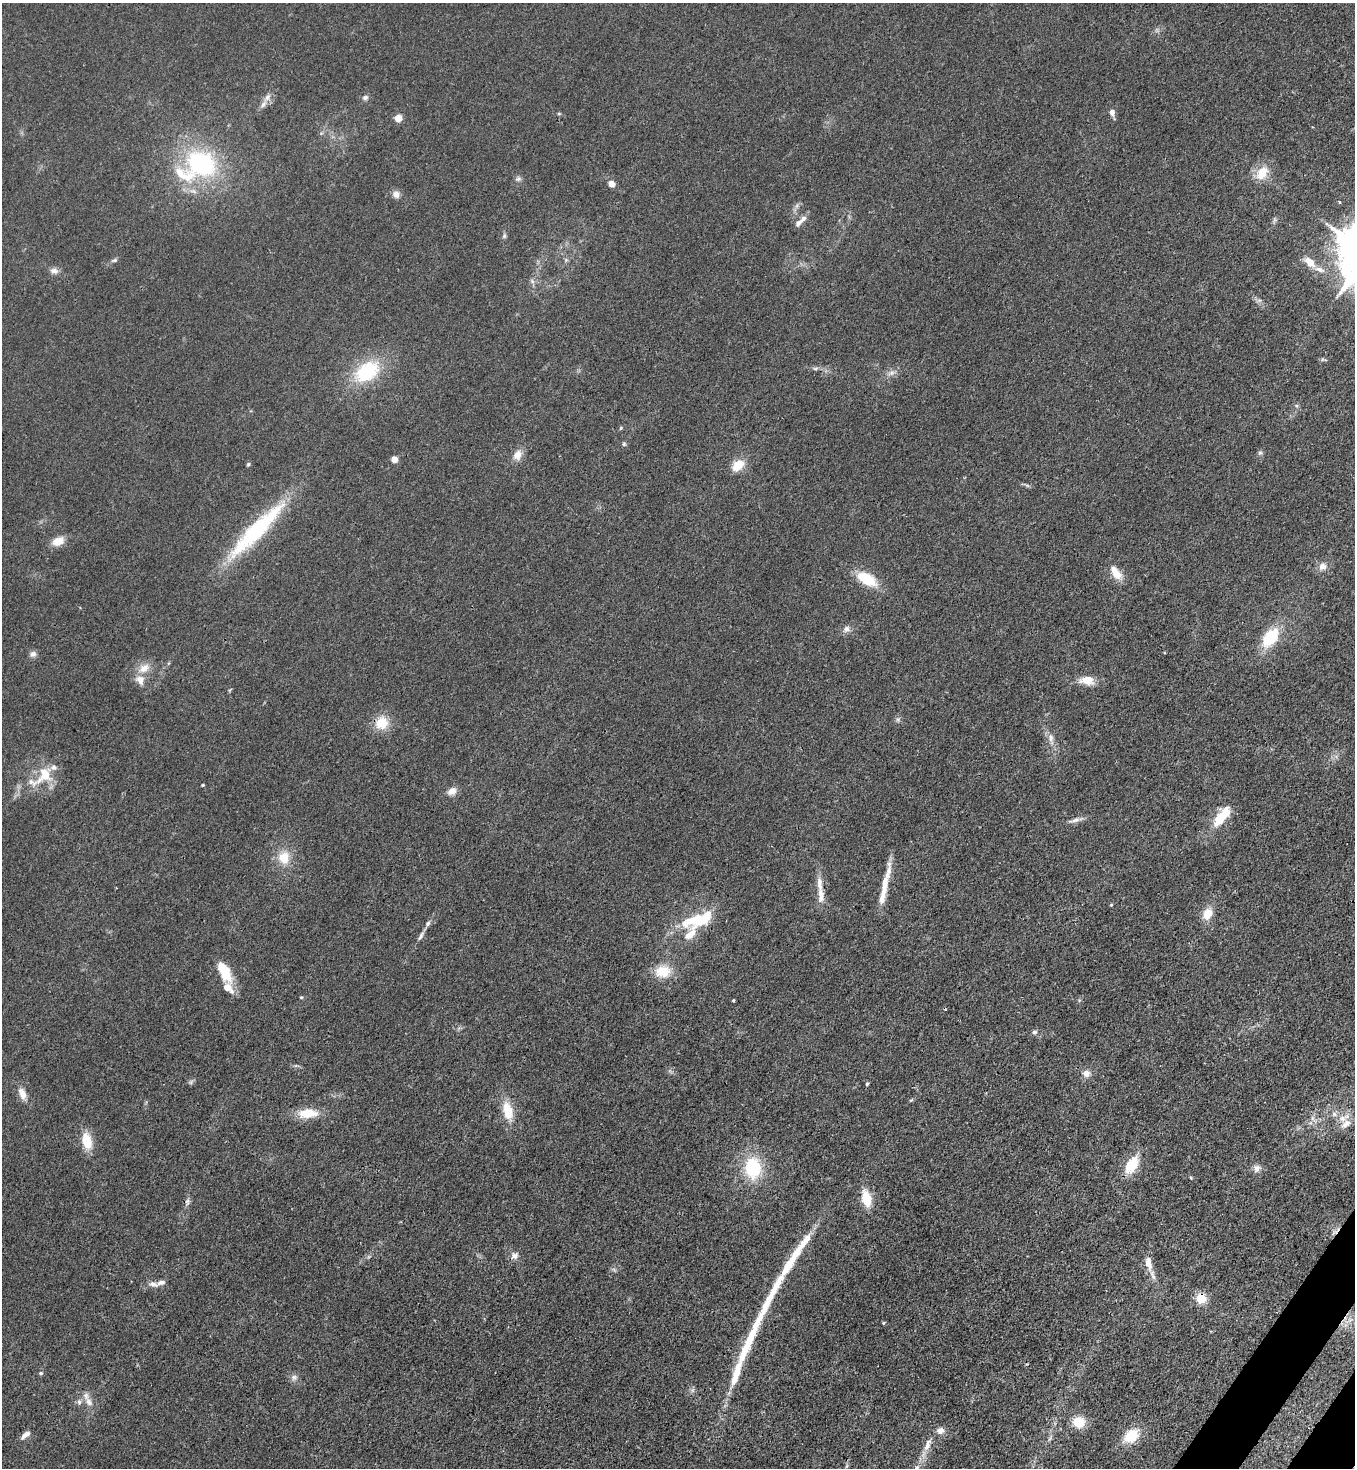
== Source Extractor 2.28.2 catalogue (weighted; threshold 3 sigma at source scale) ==
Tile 6 of 4 x 4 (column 2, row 2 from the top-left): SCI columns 1725-3077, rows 2994-4459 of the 6008 x 5986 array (HDU 1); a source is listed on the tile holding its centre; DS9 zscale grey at full resolution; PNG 1357 x 1470 px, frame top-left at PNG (2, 3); no overlay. Shown black and unused: <1% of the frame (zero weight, under 3 of 4 exposures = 7% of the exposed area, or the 3 px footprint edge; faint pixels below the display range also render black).
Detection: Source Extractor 2.28.2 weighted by HDU 2 'WHT'; one run over the whole footprint, this tile lists its part. Background 0.0188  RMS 0.0028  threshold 0.0125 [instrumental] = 3 sigma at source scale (4.5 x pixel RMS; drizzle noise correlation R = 1.50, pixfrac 1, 0.05/0.05 arcsec/px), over >= 5 px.
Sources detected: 109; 2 inside a brighter object's white glare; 2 long thin detections or spike segments (spike, bleed or trail) — not listed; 14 inside a brighter listed object's ellipse — not listed separately; the other 91 listed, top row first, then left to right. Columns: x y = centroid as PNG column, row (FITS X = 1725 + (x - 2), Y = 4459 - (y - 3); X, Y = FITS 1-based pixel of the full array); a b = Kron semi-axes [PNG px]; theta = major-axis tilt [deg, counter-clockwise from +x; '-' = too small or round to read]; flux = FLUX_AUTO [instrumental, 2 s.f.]
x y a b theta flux
267 97 11 6 58 1.3
365 97 8 7 - 0.82
1112 112 6 5 - 1.5
559 114 5 3 - 0.29
398 118 5 4 - 7.6
201 164 34 27 -28 32
1262 173 17 11 56 5.3
518 179 8 6 2 0.71
611 184 5 4 - 4
396 194 10 8 -54 1.4
798 223 12 7 51 1.3
504 236 7 6 - 0.56
114 260 9 5 24 0.6
1310 262 11 7 -45 3.7
1320 269 15 6 -20 1.7
54 271 11 7 -11 1.3
532 281 6 5 - 0.61
815 368 8 4 8 0.59
367 372 31 20 34 17
891 373 8 7 - 1.1
621 428 6 4 47 0.33
624 444 6 5 - 0.42
1260 453 7 5 42 0.54
517 455 13 10 65 2.5
394 459 4 4 - 5.1
248 464 6 4 89 0.39
738 465 12 8 40 5.6
256 530 77 16 45 31
58 541 13 9 24 3.6
1323 566 11 10 - 1.9
1116 573 18 9 -55 3.8
867 579 19 10 -29 10
846 629 10 7 42 1.2
1270 637 19 12 53 12
33 654 8 8 - 1.1
144 668 17 11 26 3.2
1087 680 18 11 -5 3.8
898 719 6 5 - 0.54
382 723 14 13 - 6.2
1051 738 11 6 85 1.3
45 775 18 13 52 7.6
203 785 3 3 - 0.27
452 791 11 9 34 2
1075 820 18 5 12 1.4
1219 821 15 13 42 4.3
284 858 16 14 -85 5.3
821 896 22 8 -88 2.8
882 898 23 8 78 3
1207 914 12 9 72 4.1
692 921 37 16 18 10
428 923 6 5 - 0.67
421 936 13 5 60 1
224 971 26 11 -63 8
663 971 16 12 4 6.7
301 997 4 4 - 0.29
733 1000 4 3 - 0.28
1034 1032 7 5 3 0.62
1086 1073 9 9 - 1.7
191 1082 8 4 54 0.49
867 1084 5 4 - 0.38
22 1094 17 8 -70 2.3
508 1111 22 12 -78 6
308 1113 22 10 1 6.2
1334 1114 7 6 - 0.87
1312 1118 7 4 -72 0.7
1346 1124 15 9 31 2.3
87 1141 18 10 -78 6.1
1132 1164 18 10 60 8.8
753 1168 21 16 -87 15
1256 1168 10 8 7 1.5
866 1199 16 10 -78 6.2
187 1201 9 6 87 0.86
1334 1232 10 3 20 0.6
805 1241 28 8 53 5.3
514 1256 10 10 - 1.5
1148 1263 21 9 -78 3.2
788 1266 26 9 58 5.5
153 1284 12 7 -17 1.4
1201 1298 12 11 - 4.1
883 1323 4 4 - 0.28
750 1339 38 10 66 8.5
41 1373 5 4 - 0.41
736 1374 43 9 72 8.4
294 1377 8 8 - 1.1
79 1402 8 6 -89 0.78
89 1402 14 8 -65 2.1
1079 1422 13 11 -13 5.4
940 1430 10 9 - 1.5
25 1435 13 6 40 1.5
1131 1436 16 12 39 7.8
927 1445 23 7 68 2.9
Overlapping masked pixels (flux is a lower limit): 2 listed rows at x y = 1334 1232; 1201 1298